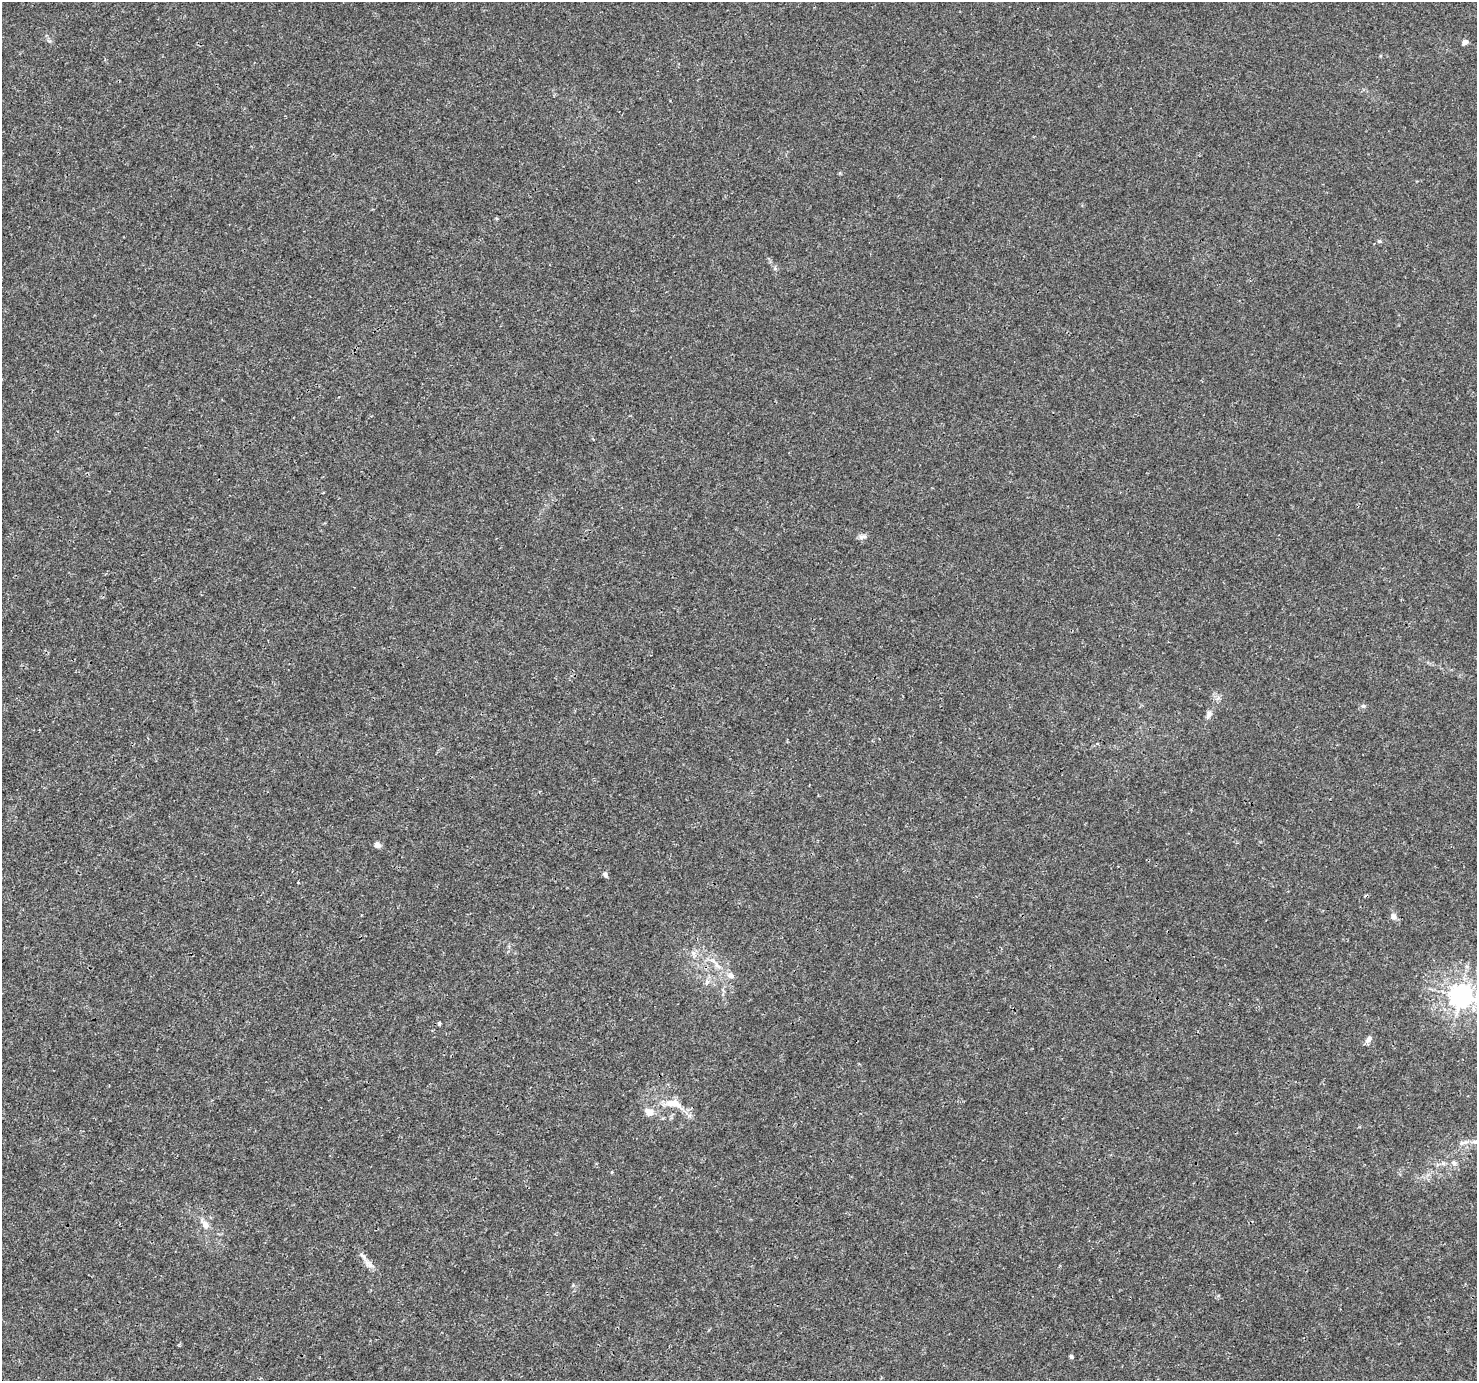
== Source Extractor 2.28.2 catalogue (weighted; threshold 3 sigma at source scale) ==
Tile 7 of 4 x 4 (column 3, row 2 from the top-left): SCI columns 2955-4429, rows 2941-4319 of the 5904 x 5819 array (HDU 1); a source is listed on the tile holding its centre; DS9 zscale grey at full resolution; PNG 1479 x 1383 px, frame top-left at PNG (2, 2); no overlay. Shown black and unused: <1% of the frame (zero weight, under 3 of 4 exposures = <1% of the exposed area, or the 3 px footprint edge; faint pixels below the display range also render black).
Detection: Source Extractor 2.28.2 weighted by HDU 2 'WHT'; one run over the whole footprint, this tile lists its part. Background 0.00368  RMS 0.0011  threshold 0.00501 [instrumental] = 3 sigma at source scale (4.5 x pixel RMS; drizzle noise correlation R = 1.50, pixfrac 1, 0.0396/0.0396 arcsec/px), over >= 5 px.
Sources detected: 26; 1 inside a brighter listed object's ellipse — not listed separately; the other 25 listed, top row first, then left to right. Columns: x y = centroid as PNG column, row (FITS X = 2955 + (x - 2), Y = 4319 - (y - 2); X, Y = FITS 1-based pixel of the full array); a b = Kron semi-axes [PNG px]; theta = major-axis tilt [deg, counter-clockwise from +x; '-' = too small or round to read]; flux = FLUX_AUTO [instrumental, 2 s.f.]
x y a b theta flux
1465 42 4 4 - 0.79
1379 241 6 5 - 0.19
775 268 6 5 - 0.19
862 537 11 6 14 0.4
1363 706 6 5 - 0.21
1208 715 12 6 68 0.45
377 845 8 7 - 0.4
605 874 7 5 -47 0.3
1393 916 8 7 - 0.46
693 953 8 5 -45 0.32
717 965 13 6 -49 0.7
730 975 10 8 -42 0.59
707 982 7 6 - 0.33
1460 996 8 7 - 89
439 1023 4 3 - 0.26
1369 1039 11 6 53 0.5
673 1103 25 10 -16 2.1
649 1112 11 9 -30 1
1465 1142 10 6 8 0.48
1475 1142 8 5 -4 0.29
1443 1163 6 4 -71 0.2
1454 1163 6 5 - 0.24
205 1224 15 8 -56 0.87
367 1262 14 7 -57 0.68
1071 1356 5 4 - 0.22
Isophote crosses this tile's border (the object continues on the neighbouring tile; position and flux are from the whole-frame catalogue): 1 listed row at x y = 1460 996
Unlisted compact peaks at least as high as the median listed source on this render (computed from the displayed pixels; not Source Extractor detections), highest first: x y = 49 41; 840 173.